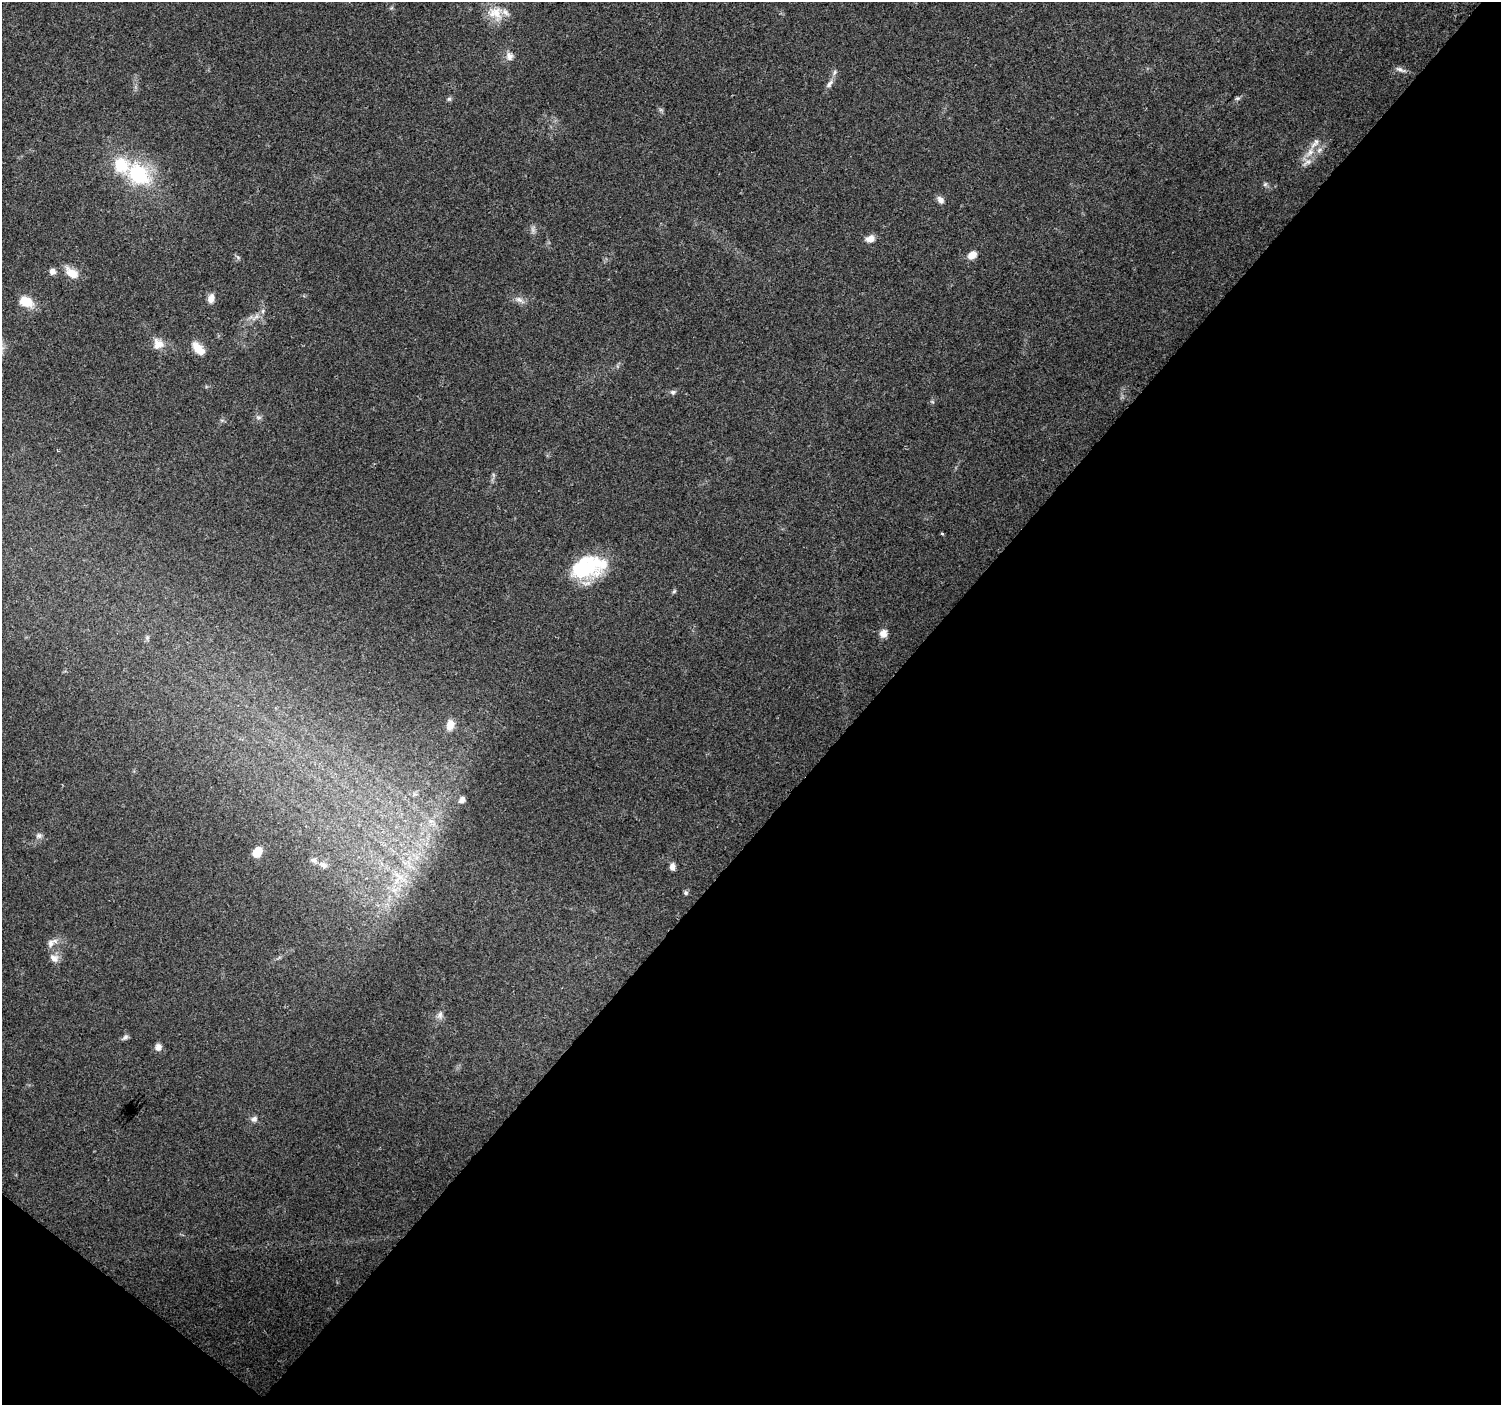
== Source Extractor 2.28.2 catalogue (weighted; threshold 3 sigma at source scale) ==
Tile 15 of 4 x 4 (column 3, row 4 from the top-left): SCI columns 2997-4495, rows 174-1576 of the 5999 x 6023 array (HDU 1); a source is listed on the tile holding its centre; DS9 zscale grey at full resolution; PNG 1503 x 1407 px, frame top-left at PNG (2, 2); no overlay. Shown black and unused: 43% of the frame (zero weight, under 2 of 3 exposures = <1% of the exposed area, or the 3 px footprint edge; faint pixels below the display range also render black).
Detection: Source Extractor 2.28.2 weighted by HDU 2 'WHT'; one run over the whole footprint, this tile lists its part. Background 0.0756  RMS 0.0077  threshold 0.0347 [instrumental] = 3 sigma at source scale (4.5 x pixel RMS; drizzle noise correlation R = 1.50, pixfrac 1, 0.0396/0.0396 arcsec/px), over >= 5 px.
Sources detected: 52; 1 too faint to see at this stretch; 1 inside a brighter object's white glare — not listed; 8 inside a brighter listed object's ellipse — not listed separately; the other 42 listed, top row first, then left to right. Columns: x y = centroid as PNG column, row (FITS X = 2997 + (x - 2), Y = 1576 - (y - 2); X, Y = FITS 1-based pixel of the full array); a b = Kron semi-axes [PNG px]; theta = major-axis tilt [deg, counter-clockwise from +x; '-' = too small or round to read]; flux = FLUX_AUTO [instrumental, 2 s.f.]
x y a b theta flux
495 13 23 19 -35 17
509 56 11 9 -80 4.9
1400 70 17 5 -20 3.1
829 84 15 6 53 3.7
1237 98 7 5 7 1.4
449 99 7 5 2 1.6
1310 152 17 8 50 8.3
121 165 20 18 -51 27
138 174 18 14 -38 66
1265 184 7 5 45 1.5
941 200 10 7 -52 3.9
870 239 10 7 15 6.2
972 255 9 7 36 7.5
238 257 7 5 -44 1.6
52 271 7 7 - 4.3
72 273 17 9 -36 11
211 299 12 8 74 5
519 300 15 6 -31 4.2
26 302 16 11 -20 15
255 317 16 5 46 4.8
158 344 15 14 - 8.2
198 348 18 10 -47 10
673 392 8 6 -15 1.9
259 417 8 5 -18 1.9
942 533 3 2 - 1.3
584 569 41 24 12 44
674 591 6 5 - 1.1
883 633 9 8 - 5.5
450 725 15 10 78 7.5
462 800 7 6 - 3.2
39 836 8 7 - 2.6
257 852 10 7 55 13
323 865 13 7 -28 4.3
672 867 9 6 -83 3.6
399 878 23 21 33 28
686 893 6 5 - 1.5
51 943 12 8 58 4.5
54 958 12 10 -35 5.5
440 1015 11 7 75 3.3
125 1037 9 6 39 2.1
158 1047 8 8 - 4.1
254 1119 9 8 - 3